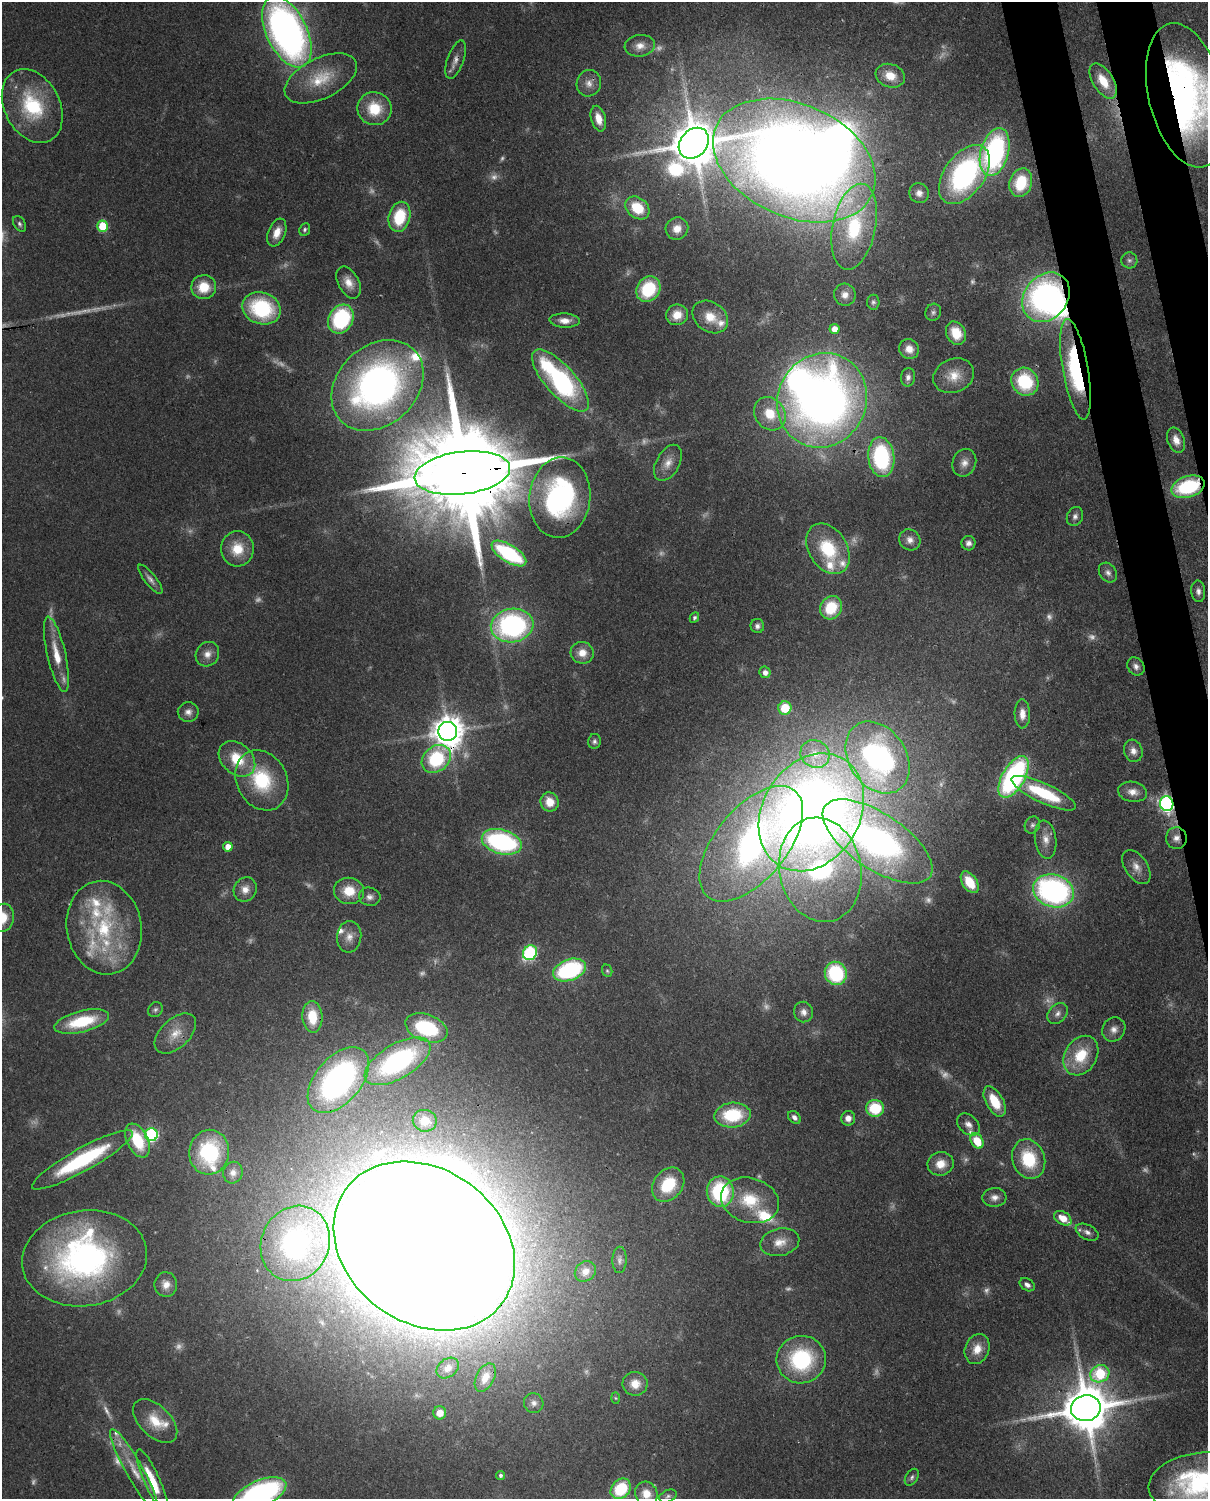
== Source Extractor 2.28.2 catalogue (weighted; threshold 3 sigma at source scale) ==
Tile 6 of 4 x 3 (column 2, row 2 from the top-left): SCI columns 1296-2501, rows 1652-3148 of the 5000 x 4911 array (HDU 1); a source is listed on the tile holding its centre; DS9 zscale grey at full resolution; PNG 1210 x 1501 px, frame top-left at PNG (2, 2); each listed source drawn as its Kron ellipse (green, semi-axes under 4 px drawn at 4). Shown black and unused: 4% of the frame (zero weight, under 3 of 4 exposures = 7% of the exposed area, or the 3 px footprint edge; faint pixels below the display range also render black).
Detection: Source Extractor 2.28.2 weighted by HDU 2 'WHT'; one run over the whole footprint, this tile lists its part. Background 0.0986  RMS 0.0041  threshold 0.0184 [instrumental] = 3 sigma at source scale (4.5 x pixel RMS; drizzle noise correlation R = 1.50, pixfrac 1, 0.05/0.05 arcsec/px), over >= 5 px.
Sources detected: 243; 47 too faint to see at this stretch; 7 inside a brighter object's white glare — neither listed nor drawn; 17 inside a brighter listed object's ellipse — not listed separately; the other 172 listed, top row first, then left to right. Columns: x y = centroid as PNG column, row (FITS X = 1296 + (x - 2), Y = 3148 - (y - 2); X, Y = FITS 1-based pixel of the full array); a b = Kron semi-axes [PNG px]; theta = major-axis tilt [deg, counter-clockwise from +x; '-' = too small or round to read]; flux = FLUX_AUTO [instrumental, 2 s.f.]
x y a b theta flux
287 32 38 20 -64 230
640 46 15 11 8 4.6
456 60 20 8 71 3.5
890 76 15 11 -19 7.3
321 78 39 20 26 18
1103 81 20 10 -57 11
589 83 13 12 - 3.6
1186 95 73 37 -77 190
32 106 39 28 -62 33
374 109 17 16 - 14
598 119 13 7 -75 5.7
694 143 17 13 47 2000
995 152 24 14 74 85
794 161 85 56 -24 890
964 174 33 20 54 86
1021 183 14 11 72 18
919 193 10 9 - 2.7
637 208 13 10 -39 14
399 217 15 10 76 19
20 224 8 5 -58 1.1
103 226 5 5 - 19
854 227 43 21 78 41
677 229 11 11 - 5.5
305 230 6 5 - 1
277 233 14 8 68 5.2
1129 260 8 8 - 1.5
348 282 17 10 -62 5.2
204 287 12 12 - 11
648 289 13 11 54 24
845 295 11 11 - 3.5
1046 297 27 21 51 120
873 302 7 6 - 1.1
262 308 19 15 -19 39
933 312 8 7 - 1.4
677 315 11 10 - 6.6
710 317 19 14 -36 8.6
341 319 15 12 61 47
565 320 15 7 -3 3.8
835 329 5 5 - 5.6
956 333 12 9 -63 10
909 349 10 9 - 4.3
1075 369 51 13 -80 56
954 376 21 16 23 8.1
908 377 9 7 80 1.9
560 380 39 15 -49 74
1025 382 14 13 - 27
378 385 51 39 43 200
822 400 48 44 64 370
770 414 17 15 -54 12
1176 440 13 8 -69 3.8
881 457 20 13 -84 50
668 463 20 11 61 5
964 463 14 11 68 3.8
462 473 48 21 7 16000
1188 487 17 10 16 36
560 497 40 30 84 84
1075 516 10 8 69 1.8
910 540 11 10 - 2.9
968 543 7 7 - 2
237 549 18 16 -87 11
828 549 27 19 -58 23
509 554 20 8 -32 42
1108 573 11 8 -54 2
150 579 18 6 -51 2.3
1198 591 11 7 -85 2
831 608 12 10 57 17
694 617 5 4 - 1
512 625 21 17 8 91
757 626 7 7 - 1.6
582 653 11 11 - 5.1
56 654 39 9 -77 11
207 654 13 11 54 3.7
1136 666 9 8 - 2.1
765 672 6 5 - 2.7
785 708 7 6 - 10
188 712 10 10 - 2.6
1022 714 14 7 -89 4.1
448 731 9 9 - 820
594 741 7 6 - 1.2
1133 751 11 9 -72 3.2
815 754 15 13 -36 6.9
878 757 39 28 -56 120
237 759 20 15 -41 14
436 759 16 12 40 31
1014 777 23 11 60 84
262 780 31 25 -63 28
1132 792 15 10 -9 4.2
1044 793 35 9 -25 27
550 802 10 9 - 6.6
1167 804 7 6 - 140
811 812 62 48 58 480
1032 825 9 7 61 1.5
1176 838 11 10 - 3.2
1046 839 19 10 -83 4.8
877 841 63 27 -34 200
502 842 20 12 -16 74
751 844 69 36 51 180
228 847 5 5 - 5.6
1136 867 19 11 -55 4.5
820 870 53 41 -78 65
970 882 12 7 -56 11
245 889 12 11 - 3.9
349 891 15 13 -9 10
1053 891 21 16 -18 110
370 897 11 9 -12 2.3
2 918 14 11 75 9.4
104 928 47 37 -80 48
349 937 16 12 84 4.5
530 953 8 6 51 55
569 970 17 10 20 55
607 971 6 5 - 0.69
836 973 12 11 - 34
155 1010 8 7 - 1.2
803 1012 10 9 - 2.7
1058 1013 12 8 47 2.4
312 1017 16 10 -87 13
82 1022 28 10 14 23
426 1028 22 13 -20 35
1114 1029 12 11 - 3.3
175 1034 25 14 43 8.8
1081 1056 21 16 58 17
398 1061 37 17 31 86
338 1080 39 23 49 130
995 1101 17 8 -61 12
875 1108 9 8 - 18
732 1115 18 12 5 24
794 1117 7 5 -47 1.8
848 1118 7 7 - 2.9
425 1121 12 11 - 6.8
968 1124 13 9 -43 3
151 1135 6 6 - 61
137 1141 18 10 -64 19
977 1141 8 6 -60 11
209 1152 22 20 83 40
1029 1159 20 16 -70 22
82 1160 57 11 29 48
941 1164 13 11 17 6.2
233 1173 11 9 73 2.7
668 1185 19 14 52 19
720 1192 15 13 -83 40
994 1197 12 9 4 3
750 1200 29 22 -16 20
1063 1218 9 6 -32 6.5
1087 1232 12 7 -26 2.2
780 1242 20 13 14 6.6
295 1243 38 34 65 110
424 1246 97 77 -36 4100
84 1258 63 48 8 140
620 1260 13 7 88 2
585 1271 11 9 41 3.1
166 1285 12 11 - 4.1
1027 1285 8 6 -34 1.9
977 1349 15 12 69 6.6
801 1360 25 23 13 41
448 1368 12 9 38 3.5
1100 1374 10 8 26 35
485 1378 15 9 63 4.4
635 1384 12 12 - 5.8
615 1398 6 4 -88 0.52
534 1403 10 9 - 2.3
1086 1408 15 13 11 2300
440 1413 6 6 - 4.4
155 1421 27 15 -44 11
134 1470 47 8 -61 10
501 1475 4 4 - 1.2
912 1477 9 6 59 1.2
153 1482 35 8 -66 13
1200 1483 51 30 7 67
621 1489 11 9 47 20
260 1494 28 13 23 99
646 1494 12 11 - 6
668 1496 9 6 23 1.2
Overlapping masked pixels (flux is a lower limit): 17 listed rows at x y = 456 60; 1186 95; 794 161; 1046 297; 1075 369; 822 400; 462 473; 1188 487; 448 731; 436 759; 1167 804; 811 812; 1176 838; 877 841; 295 1243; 424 1246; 1086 1408
Isophote crosses this tile's border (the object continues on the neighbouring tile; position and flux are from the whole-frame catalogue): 6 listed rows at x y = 287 32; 1186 95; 2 918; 1200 1483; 260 1494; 646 1494